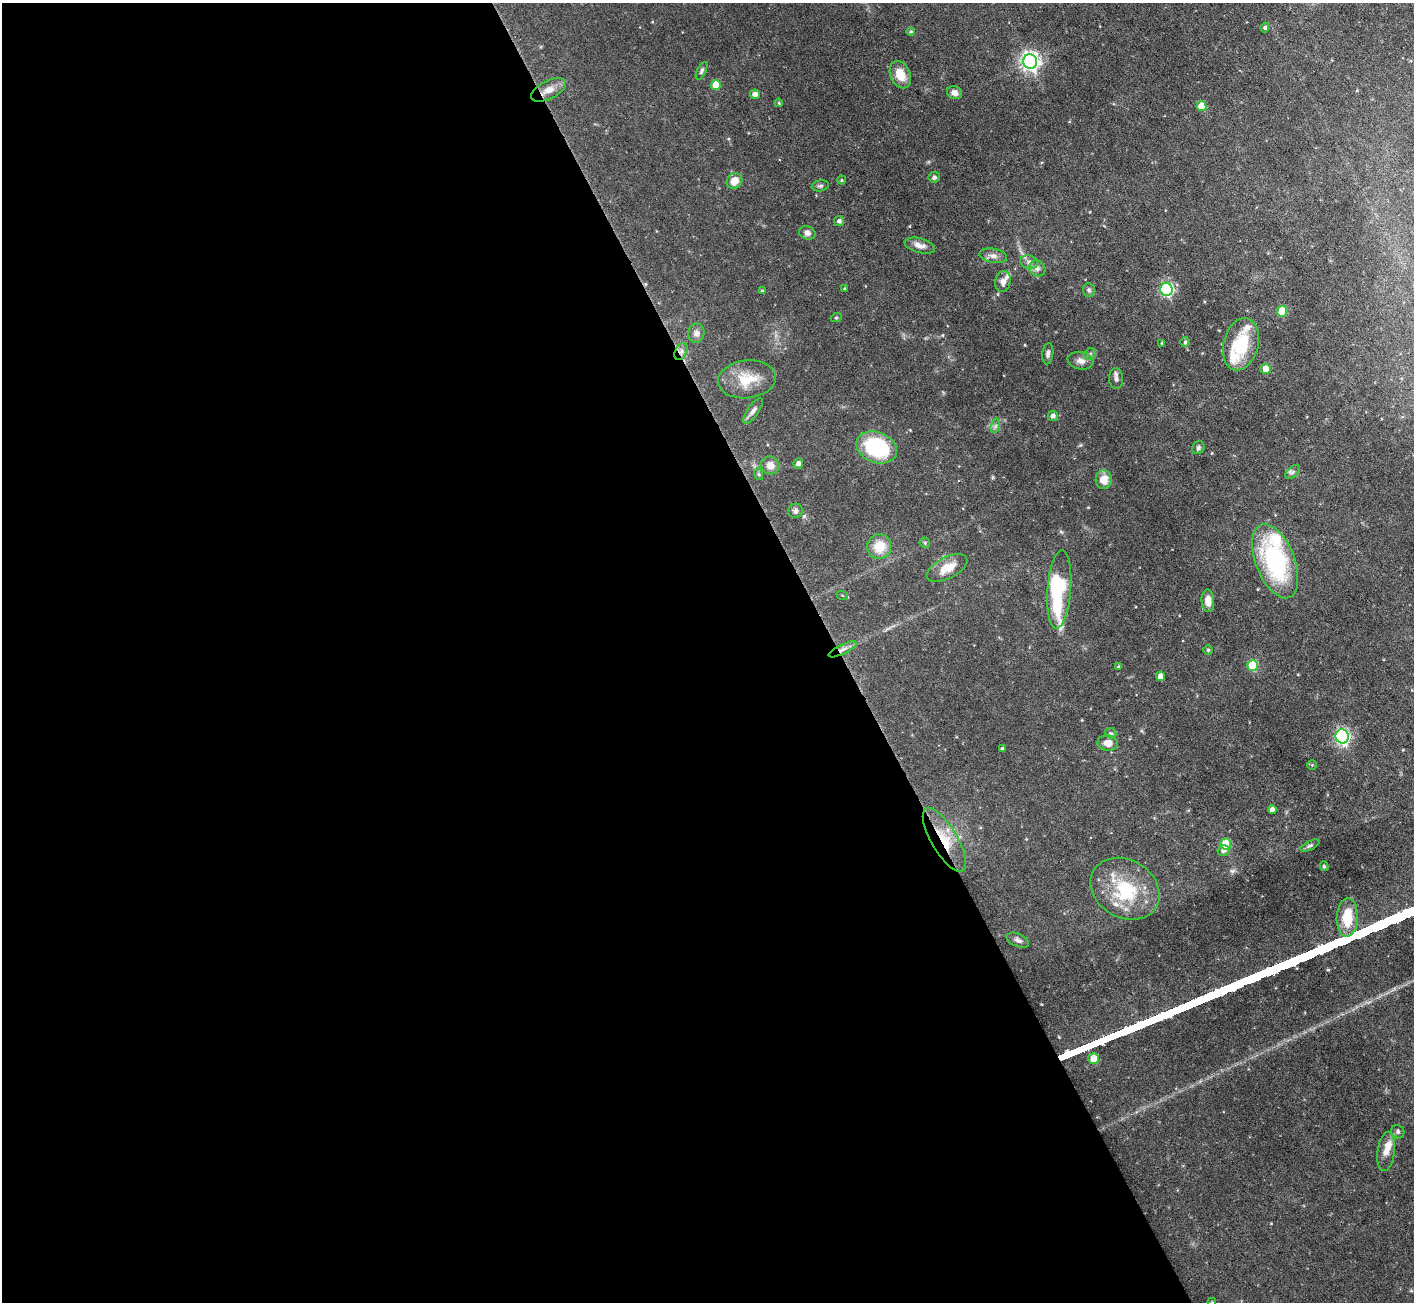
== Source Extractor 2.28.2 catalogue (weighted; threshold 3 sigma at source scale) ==
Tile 9 of 4 x 4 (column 1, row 3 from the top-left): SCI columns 1-1412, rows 1585-2884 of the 5647 x 5633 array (HDU 1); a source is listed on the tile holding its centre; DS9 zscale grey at full resolution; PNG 1416 x 1304 px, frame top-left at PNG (2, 3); each listed source drawn as its Kron ellipse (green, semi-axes under 4 px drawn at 4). Shown black and unused: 59% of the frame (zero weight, under 3 of 6 exposures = <1% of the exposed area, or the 3 px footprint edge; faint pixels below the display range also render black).
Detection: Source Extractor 2.28.2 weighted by HDU 2 'WHT'; one run over the whole footprint, this tile lists its part. Background 0.0568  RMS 0.0038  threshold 0.0157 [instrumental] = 3 sigma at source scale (4.09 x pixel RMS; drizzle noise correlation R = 1.36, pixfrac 0.8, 0.05/0.05 arcsec/px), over >= 5 px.
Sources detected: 87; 7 inside a brighter listed object's ellipse — not listed separately; the other 80 listed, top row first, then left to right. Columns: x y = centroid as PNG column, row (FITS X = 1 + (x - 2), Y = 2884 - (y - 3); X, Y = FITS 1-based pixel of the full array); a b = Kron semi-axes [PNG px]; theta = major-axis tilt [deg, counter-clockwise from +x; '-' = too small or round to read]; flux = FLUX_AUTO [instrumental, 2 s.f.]
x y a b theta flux
1265 28 5 4 - 0.68
911 31 4 4 - 0.53
1030 61 7 7 - 160
701 71 9 4 63 0.68
900 75 14 10 -65 5.7
716 85 5 5 - 7.3
548 90 19 9 27 3.8
954 93 8 6 -22 1.9
755 94 5 4 - 1.6
779 103 4 3 - 0.32
1201 106 5 5 - 5.9
934 177 6 5 - 0.86
842 180 4 4 - 0.34
734 181 8 7 - 3.6
820 186 8 5 10 0.81
839 221 5 5 - 1.1
807 233 8 6 -16 1.4
920 246 15 7 -15 2.5
993 256 14 7 -11 1.8
1029 262 9 6 -18 1.4
1037 268 8 7 - 1.2
1003 281 11 8 77 1.9
844 289 4 3 - 0.23
1089 290 7 6 - 0.83
1166 290 6 6 - 52
762 291 4 4 - 0.41
1282 311 5 5 - 11
836 318 5 3 - 0.35
696 333 10 8 81 1.6
1185 342 5 5 - 0.51
1162 343 4 3 - 0.34
1241 344 26 17 75 15
681 351 9 5 63 1.1
1048 354 10 5 84 1.1
1090 354 6 5 - 0.71
1081 361 13 8 -12 2
1266 369 5 5 - 6.7
747 379 29 19 6 9
1116 379 10 7 -86 1.2
753 411 15 5 55 1.4
1053 416 5 5 - 1.3
995 426 7 4 71 0.86
877 447 21 15 -21 29
1198 448 7 6 - 0.7
798 464 5 5 - 1.6
770 465 9 9 - 2.8
1293 472 9 5 45 0.81
758 474 6 4 -70 0.45
1104 480 9 8 - 4.5
795 511 7 7 - 1
925 543 5 5 - 0.5
879 546 12 12 - 7.5
1275 561 39 19 -69 42
947 568 22 10 26 5.8
1059 589 39 12 85 40
842 595 6 3 -19 0.34
1208 601 11 6 -86 3.2
843 649 15 4 26 1.9
1208 650 5 5 - 0.48
1253 665 5 5 - 16
1118 667 4 4 - 0.52
1161 676 4 4 - 2.6
1111 733 6 5 - 0.5
1342 736 7 6 - 69
1108 743 10 7 -11 2.8
1002 749 3 3 - 0.6
1312 765 4 4 - 0.36
1272 810 4 4 - 1.8
944 840 36 13 -59 10
1226 844 5 5 - 13
1310 846 10 4 25 0.74
1224 851 6 5 - 1.4
1324 866 5 4 - 0.56
1125 889 36 29 -31 21
1347 918 19 10 87 9.5
1018 940 12 6 -22 1.4
1094 1058 5 5 - 5.3
1398 1132 7 6 - 0.84
1386 1151 20 8 83 3.9
1212 1302 4 4 - 0.32
Overlapping masked pixels (flux is a lower limit): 4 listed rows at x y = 548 90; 681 351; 843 649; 944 840
Isophote crosses this tile's border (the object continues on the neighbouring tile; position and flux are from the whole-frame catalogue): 1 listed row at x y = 1212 1302